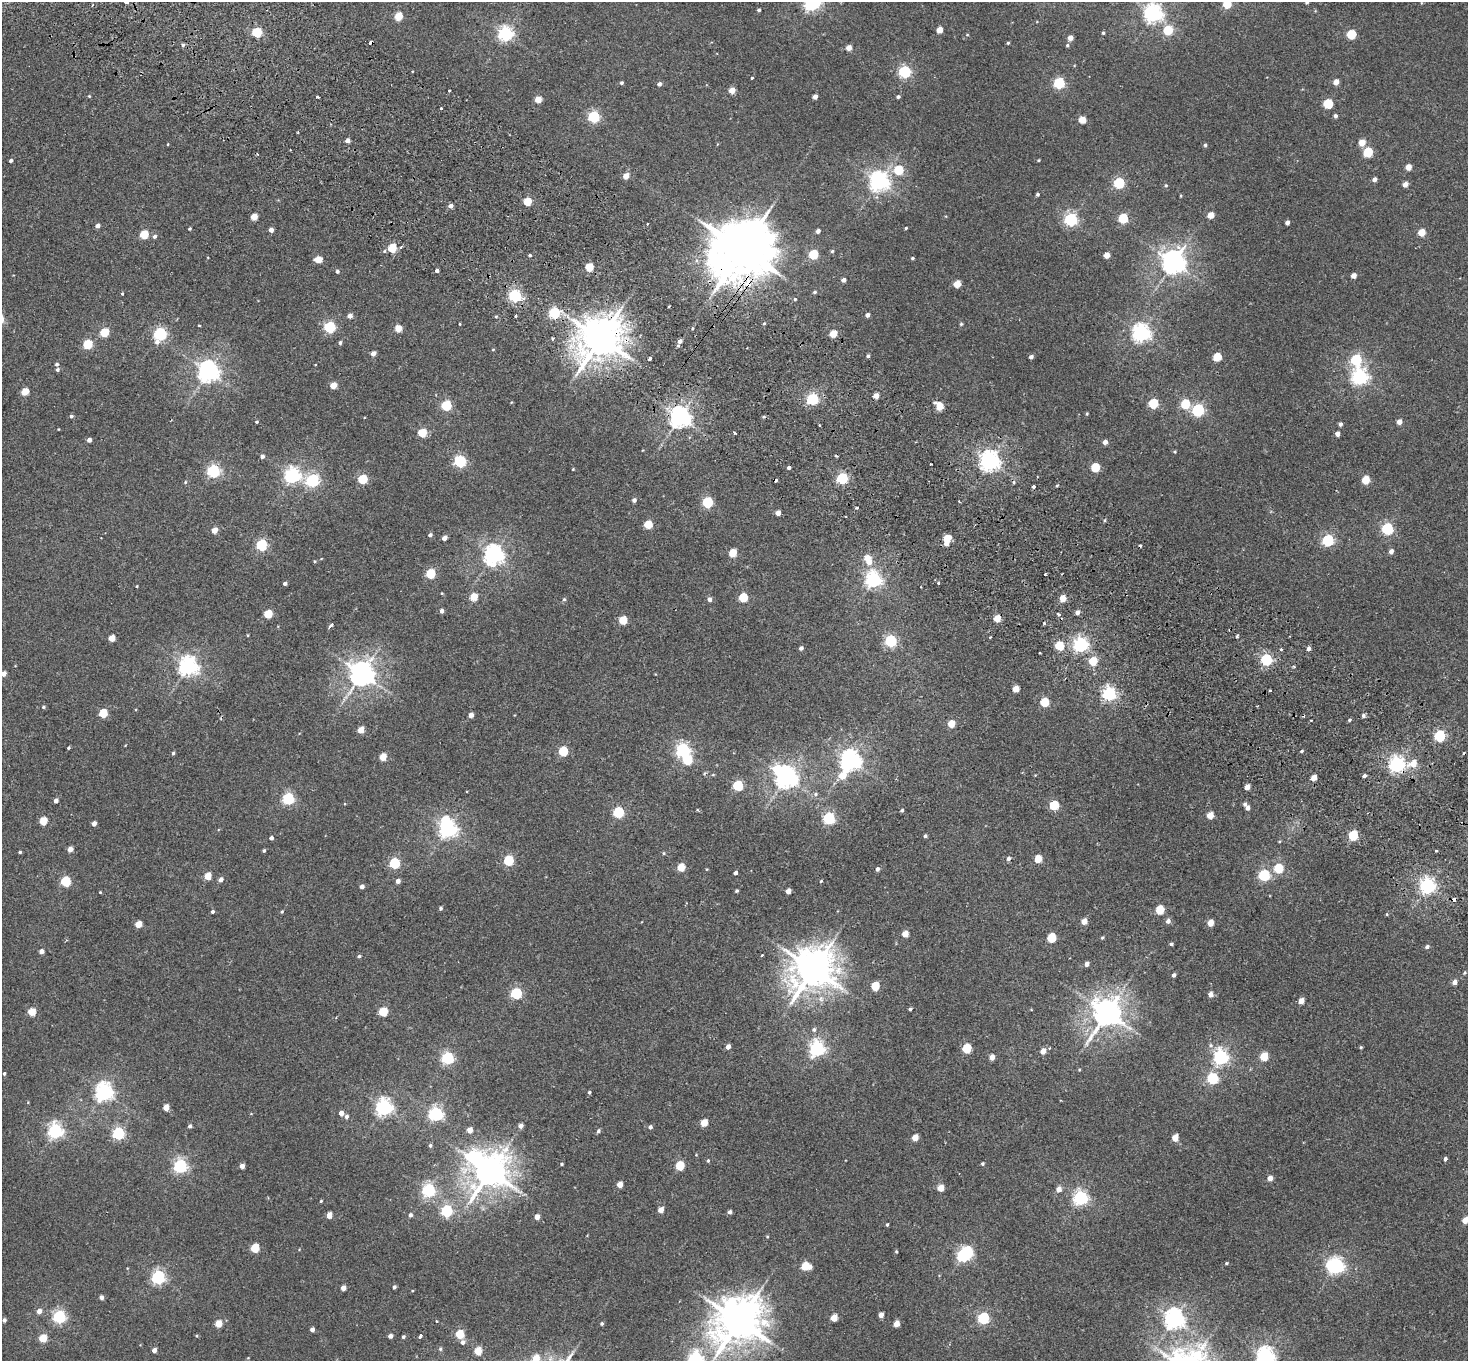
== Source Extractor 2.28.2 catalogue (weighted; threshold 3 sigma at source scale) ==
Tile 11 of 4 x 4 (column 3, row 3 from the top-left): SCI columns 2971-4436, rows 1562-2920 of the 5943 x 5978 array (HDU 1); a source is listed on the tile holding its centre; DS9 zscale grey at full resolution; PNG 1470 x 1363 px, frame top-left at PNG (2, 2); no overlay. Shown black and unused: <1% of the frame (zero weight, under 2 of 3 exposures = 3% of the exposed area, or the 3 px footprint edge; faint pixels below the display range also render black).
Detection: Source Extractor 2.28.2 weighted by HDU 2 'WHT'; one run over the whole footprint, this tile lists its part. Background 0.0289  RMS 0.0064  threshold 0.0289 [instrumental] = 3 sigma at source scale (4.5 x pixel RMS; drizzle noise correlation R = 1.50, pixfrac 1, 0.05/0.05 arcsec/px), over >= 5 px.
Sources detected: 420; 5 inside a brighter object's white glare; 14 cosmic-ray / hot-pixel residue — not listed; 2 inside a brighter listed object's ellipse — not listed separately; the other 399 listed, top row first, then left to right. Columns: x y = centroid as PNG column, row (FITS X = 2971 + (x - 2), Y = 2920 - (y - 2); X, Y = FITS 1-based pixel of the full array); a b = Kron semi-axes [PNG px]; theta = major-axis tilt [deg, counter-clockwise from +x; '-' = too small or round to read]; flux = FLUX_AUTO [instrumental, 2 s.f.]
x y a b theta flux
126 2 4 3 - 3.5
1307 2 5 4 - 1.1
812 3 6 6 - 210
1227 4 5 5 - 23
759 10 3 3 - 1.3
1153 13 6 6 - 290
398 16 5 5 - 20
940 30 4 4 - 9.1
1168 30 5 5 - 31
257 32 5 5 - 45
1103 33 3 3 - 0.76
505 34 6 6 - 170
1351 34 5 5 - 31
967 35 4 3 - 0.5
1070 38 4 4 - 4.4
1008 43 4 3 - 0.74
183 45 4 4 - 1.2
1067 45 5 4 - 0.86
849 48 4 4 - 6.5
905 72 5 5 - 90
752 78 3 3 - 1.8
1336 82 4 4 - 5.2
621 83 5 4 - 0.93
1059 83 5 5 - 68
659 84 5 4 - 1.9
732 90 4 4 - 9.5
89 96 4 3 - 0.53
898 96 4 4 - 1.4
317 97 3 2 - 0.94
815 97 4 4 - 3.5
538 99 5 4 - 11
1328 104 5 5 - 37
441 108 3 3 - 2.2
1335 116 4 4 - 1.5
594 117 5 5 - 78
1082 120 5 4 - 13
347 140 4 4 - 3.2
1362 143 5 5 - 8.6
168 144 3 2 - 0.45
1205 145 4 4 - 1
1368 152 5 5 - 38
1038 160 3 3 - 0.58
11 161 4 3 - 1.4
1408 167 5 4 - 7.3
898 170 5 5 - 29
626 176 5 4 - 7.6
1374 179 4 4 - 2.9
879 181 7 7 - 340
1119 183 5 5 - 60
1405 184 4 4 - 4.5
1166 185 5 5 - 0.89
1037 194 3 3 - 1.1
527 201 5 4 - 23
451 206 4 4 - 3
1210 215 5 4 - 9.8
254 217 5 4 - 13
1123 218 5 5 - 38
1071 219 6 5 - 120
1287 223 4 4 - 2.7
97 226 4 4 - 3
906 228 3 3 - 0.72
189 229 3 3 - 0.78
271 230 4 4 - 3.9
818 231 4 4 - 2.7
1422 232 5 5 - 15
144 234 5 5 - 22
154 236 5 5 - 1.5
392 248 5 4 - 31
742 249 18 15 45 4600
832 251 4 4 - 0.79
813 254 5 5 - 33
530 255 4 3 - 0.95
1107 255 4 4 - 7.4
912 258 4 3 - 0.78
318 259 5 4 - 13
1173 262 7 7 - 610
589 267 5 4 - 22
337 271 4 4 - 1.3
437 271 3 3 - 1.8
1354 276 4 4 - 4.1
843 280 4 4 - 3.1
957 284 5 4 - 13
815 292 4 3 - 0.97
122 294 4 3 - 0.56
515 296 5 5 - 110
795 299 4 3 - 0.77
554 313 5 5 - 64
867 315 4 4 - 2.5
350 316 4 4 - 2.9
496 316 5 3 - 0.72
515 316 3 3 - 2.7
764 323 4 3 - 0.69
460 324 3 2 - 0.49
961 324 4 4 - 0.8
199 325 4 2 - 0.45
330 327 6 6 - 51
692 328 3 3 - 1
398 329 5 4 - 13
104 332 5 5 - 26
1141 333 6 6 - 270
160 334 6 5 - 98
833 334 5 4 - 14
553 339 3 3 - 1.9
600 339 12 11 - 2000
680 341 5 4 - 3.2
340 343 4 4 - 1.1
88 344 5 5 - 36
493 349 5 3 - 0.54
373 353 4 4 - 4.2
868 356 4 4 - 1.3
1031 357 4 4 - 2
1217 357 5 5 - 21
650 358 3 3 - 6.7
1356 360 6 5 - 60
57 364 5 4 - 1.2
57 370 5 4 - 1.2
208 372 7 7 - 420
1359 377 6 6 - 200
333 385 4 4 - 9.5
25 392 5 4 - 14
876 396 4 4 - 6.4
812 399 5 5 - 82
935 403 5 4 - 1.1
1153 403 5 5 - 41
1185 404 5 5 - 32
446 405 5 5 - 50
939 406 5 5 - 11
1198 410 6 5 - 89
1087 414 4 3 - 0.59
71 416 4 4 - 1.1
680 417 7 6 - 420
257 422 3 3 - 0.72
1399 422 4 4 - 4.1
1340 424 4 4 - 1.6
820 425 3 2 - 0.97
58 429 3 2 - 0.42
422 433 5 5 - 21
734 433 4 3 - 1.7
1337 434 4 4 - 3.1
89 440 4 4 - 2.6
1105 442 5 4 - 3.1
1175 452 4 3 - 0.64
262 456 4 4 - 1.8
460 461 5 5 - 77
990 461 7 6 - 360
931 464 3 2 - 0.74
1095 467 5 5 - 27
789 468 4 3 - 1.8
573 469 3 3 - 0.48
213 471 5 5 - 110
292 475 6 6 - 190
842 478 5 5 - 69
363 479 5 5 - 35
312 480 6 5 - 110
1366 480 5 5 - 19
185 482 5 4 - 0.7
1057 485 4 3 - 0.66
1033 486 3 3 - 2.7
634 500 4 4 - 2.3
707 502 5 5 - 57
856 508 4 2 - 0.65
778 513 4 4 - 4.3
648 525 5 5 - 22
1387 529 6 5 - 76
215 530 4 4 - 8
430 535 4 4 - 1.6
444 538 4 4 - 4
947 538 5 4 - 16
1328 540 6 5 - 79
946 543 5 4 - 5.1
262 545 5 5 - 69
1391 551 5 4 - 2.7
732 553 5 4 - 18
493 555 7 7 - 320
867 558 5 5 - 7.7
314 561 4 3 - 0.54
430 574 5 5 - 32
873 580 6 6 - 210
285 583 4 3 - 1.6
938 583 3 3 - 1.3
137 586 4 2 - 0.44
474 597 5 4 - 17
743 597 5 5 - 31
1062 598 5 4 - 10
564 599 5 4 - 1.1
709 599 5 4 - 2.5
441 611 5 4 - 2
1077 612 5 4 - 2.5
268 614 5 5 - 22
1058 614 4 4 - 1.5
997 618 5 4 - 13
623 620 5 5 - 20
1044 623 3 3 - 1
330 625 5 3 - 3.4
248 635 4 3 - 0.46
1237 636 4 4 - 0.76
990 637 3 2 - 0.45
112 638 5 4 - 9.4
891 641 5 5 - 77
1080 644 6 5 - 160
1059 646 5 5 - 31
801 648 4 4 - 2
1308 648 4 4 - 2.2
1281 649 3 3 - 1.4
1266 660 5 5 - 75
1093 661 5 5 - 22
188 666 7 6 - 310
1294 667 3 3 - 0.84
4 674 4 4 - 3.7
362 674 8 7 - 670
1016 689 5 4 - 9.7
1270 690 3 3 - 1.2
1109 694 6 5 - 150
1044 702 5 5 - 27
43 707 5 4 - 0.87
103 713 5 5 - 24
471 715 4 4 - 3.8
1363 715 5 4 - 1.5
1349 720 5 4 - 0.79
951 724 5 4 - 12
361 730 4 4 - 10
1440 736 6 5 - 66
68 748 4 3 - 0.66
683 750 6 6 - 140
563 751 5 5 - 35
1302 751 4 3 - 0.79
173 753 4 4 - 1
383 757 5 4 - 13
850 760 7 7 - 390
1397 764 6 6 - 200
1413 764 7 6 - 9.7
713 775 5 3 - 0.58
843 776 7 5 61 13
1364 776 3 3 - 6.1
786 777 7 6 - 490
1314 778 4 4 - 7.6
738 786 5 5 - 49
1247 787 4 4 - 5.9
815 794 6 5 - 1.3
288 799 5 5 - 83
56 800 4 4 - 2.8
1054 805 5 5 - 30
1247 808 5 5 - 2.7
698 810 5 3 - 0.54
902 810 4 3 - 1
618 812 5 5 - 58
1210 815 5 4 - 9.9
829 818 5 5 - 85
43 821 5 5 - 17
94 823 4 4 - 3.5
448 829 6 6 - 270
1353 835 5 5 - 40
925 836 4 3 - 1.2
271 838 4 4 - 1.9
1279 842 4 3 - 0.57
70 849 4 4 - 4.8
264 850 4 3 - 0.87
1436 851 3 3 - 1.1
20 852 3 3 - 0.84
664 853 5 3 - 0.6
1008 858 5 4 - 1.9
1038 859 5 4 - 15
508 861 5 5 - 46
394 863 5 5 - 54
681 867 5 4 - 17
1278 868 5 5 - 37
877 869 4 4 - 1.8
735 873 4 3 - 2
1264 875 5 5 - 74
208 876 5 4 - 12
221 879 5 4 - 2.6
66 881 5 5 - 45
398 881 4 4 - 2.9
821 881 4 3 - 0.7
362 886 4 4 - 2.4
1427 886 6 5 - 200
737 891 4 4 - 0.87
788 891 4 4 - 4.7
100 892 4 3 - 0.48
441 908 4 4 - 1.1
1160 910 5 5 - 27
212 912 4 3 - 1.2
282 912 4 3 - 0.65
1387 914 5 3 - 0.54
1084 921 4 4 - 6.7
1168 921 5 5 - 2.7
1210 923 5 4 - 9.1
138 924 5 4 - 9.9
905 934 5 4 - 8.6
1051 938 5 5 - 31
1102 938 4 4 - 0.87
1171 944 4 4 - 1.1
1427 947 5 4 - 1.5
41 951 4 4 - 3.3
359 956 4 4 - 0.98
1087 964 4 4 - 2.9
813 969 12 11 - 1800
1465 973 5 4 - 0.81
1174 975 4 3 - 1.8
1454 982 4 4 - 3.9
875 986 5 5 - 20
516 993 5 5 - 71
1210 994 5 4 - 3.8
1301 1001 4 4 - 6.4
910 1009 3 3 - 1.1
32 1012 5 5 - 15
383 1012 5 5 - 28
1107 1013 9 8 - 950
814 1030 6 6 - 1.4
728 1047 4 4 - 3.3
1361 1047 4 3 - 0.71
967 1048 5 5 - 31
817 1049 6 6 - 180
1043 1051 5 4 - 5.8
992 1057 4 4 - 5.5
1221 1057 6 6 - 170
1264 1057 5 4 - 20
448 1058 5 5 - 100
1079 1070 4 3 - 0.56
4 1073 3 3 - 0.75
1213 1078 6 5 - 64
104 1092 7 6 - 270
589 1092 5 4 - 0.92
166 1107 5 4 - 7.9
384 1107 6 6 - 230
341 1113 4 4 - 3.8
436 1114 6 6 - 150
346 1116 5 4 - 1.6
704 1123 5 4 - 12
190 1126 4 4 - 1.7
520 1126 4 4 - 2.6
650 1127 4 4 - 1.8
470 1130 4 4 - 5.4
55 1131 6 6 - 180
598 1131 5 4 - 1.3
118 1133 5 5 - 93
915 1138 5 4 - 9.3
1175 1138 5 4 - 9.1
430 1145 4 4 - 0.99
1445 1159 4 3 - 1.5
708 1161 4 4 - 0.81
562 1164 4 3 - 0.65
982 1164 4 4 - 0.9
180 1166 6 5 - 130
242 1166 4 4 - 3.8
680 1166 5 5 - 29
490 1171 10 9 - 1400
1270 1178 5 4 - 5.1
620 1184 4 4 - 7.5
941 1188 5 4 - 11
1059 1189 5 5 - 4.3
429 1190 6 5 - 120
1080 1198 6 6 - 150
321 1201 4 3 - 0.6
661 1210 4 4 - 6.4
447 1211 6 5 - 71
729 1212 5 4 - 1.7
329 1215 5 4 - 6.9
410 1215 5 5 - 1.7
537 1217 5 4 - 4.5
1465 1220 5 4 - 6.8
887 1225 4 3 - 0.81
767 1237 4 3 - 0.54
255 1248 5 5 - 24
896 1251 4 3 - 0.63
963 1255 7 5 72 130
1226 1263 4 3 - 0.69
806 1266 6 5 - 23
1336 1266 8 6 1 210
158 1277 6 5 - 140
394 1287 4 3 - 1.4
343 1288 4 4 - 4.2
101 1297 4 4 - 2
39 1311 5 5 - 3.6
881 1315 4 4 - 4.2
59 1317 6 5 - 110
834 1318 5 4 - 12
983 1318 5 5 - 79
1174 1319 7 7 - 370
4 1320 4 4 - 1.7
437 1321 3 2 - 0.68
739 1321 14 12 41 2300
602 1323 4 4 - 0.94
219 1324 5 4 - 12
896 1324 5 4 - 7.5
312 1329 4 4 - 2.5
460 1334 5 5 - 21
197 1336 4 3 - 0.54
390 1336 4 4 - 2.7
420 1336 4 3 - 4.9
403 1337 4 4 - 1.1
43 1338 5 5 - 15
463 1342 6 5 - 2.2
1202 1346 20 15 3 13
440 1349 5 4 - 0.94
154 1350 4 4 - 2.7
478 1351 5 4 - 15
1265 1357 7 6 - 300
695 1359 6 6 - 150
Overlapping masked pixels (flux is a lower limit): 3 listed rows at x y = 742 249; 600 339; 1397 764
Isophote crosses this tile's border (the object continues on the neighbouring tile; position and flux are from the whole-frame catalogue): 8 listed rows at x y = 126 2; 1307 2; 812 3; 1227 4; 4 674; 1465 1220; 1265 1357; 695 1359